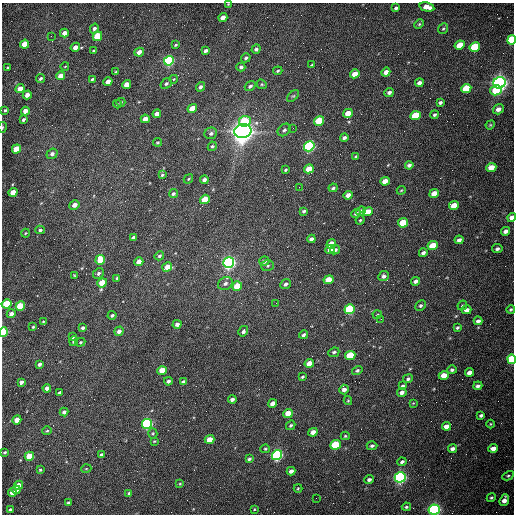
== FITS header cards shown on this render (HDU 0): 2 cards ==
NAXIS1  =                  512 /fastest changing axis
NAXIS2  =                  512 /next to fastest changing axis

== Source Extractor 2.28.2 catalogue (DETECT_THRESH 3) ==
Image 512 x 512 px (HDU 0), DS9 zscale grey, 1 PNG px = 1 image px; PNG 516 x 516 px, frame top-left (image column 1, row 512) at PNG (2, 3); each listed source drawn as its Kron ellipse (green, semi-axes under 4 px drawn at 4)
Background 1540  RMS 23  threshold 70.3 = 3 sigma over >= 5 px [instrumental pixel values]
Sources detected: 225; all 225 listed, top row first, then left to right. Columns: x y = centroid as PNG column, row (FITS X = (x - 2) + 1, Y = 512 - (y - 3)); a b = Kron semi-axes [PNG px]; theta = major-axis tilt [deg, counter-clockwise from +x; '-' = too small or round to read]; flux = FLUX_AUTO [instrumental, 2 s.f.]
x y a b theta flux
228 4 3 3 - 1.1e+03
427 7 7 4 -12 1.8e+04
396 8 4 3 - 3.8e+03
223 17 4 4 - 1.2e+04
419 24 5 4 - 2.0e+03
94 28 5 4 - 4.6e+03
443 29 6 4 51 2.2e+03
64 33 4 4 - 8.1e+03
51 36 2 2 - 1.4e+03
97 36 5 4 - 6.3e+04
512 40 5 4 - 1.2e+05
25 44 5 4 - 3.0e+04
175 45 4 2 - 1.7e+03
460 45 5 4 - 3.3e+04
75 47 5 4 - 1.1e+04
475 47 5 4 - 9.7e+04
256 49 5 4 - 3.8e+03
94 51 3 3 - 2.4e+03
206 51 4 3 - 4.5e+03
139 52 5 4 - 1.0e+04
246 58 5 4 - 2.9e+03
169 61 5 4 - 2.6e+05
312 65 4 3 - 1.5e+03
65 66 4 2 - 1.0e+03
241 67 4 4 - 3.1e+03
8 68 3 2 - 1.5e+03
116 71 4 2 - 1.2e+03
278 71 5 3 - 2.0e+03
386 72 4 4 - 7.7e+03
355 74 5 4 - 1.5e+04
61 76 4 4 - 1.8e+04
40 78 5 3 - 3.0e+03
92 79 4 3 - 2.3e+03
174 79 4 3 - 1.2e+03
108 82 4 4 - 1.6e+04
419 83 4 4 - 6.8e+03
499 83 6 5 - 1.0e+06
127 84 5 4 - 2.0e+04
166 84 6 4 34 3.0e+03
262 84 5 4 - 2.0e+03
250 86 6 4 37 4.3e+03
200 87 5 4 - 3.7e+03
466 88 5 4 - 5.5e+04
20 89 5 4 - 1.9e+04
496 90 6 5 - 4.5e+04
389 92 5 4 - 4.7e+03
27 95 4 4 - 9.2e+03
293 96 7 4 43 2.8e+03
121 102 4 3 - 1.4e+03
440 102 4 3 - 4.1e+03
117 104 4 3 - 1.7e+03
192 108 5 4 - 2.6e+04
498 109 5 4 - 8.6e+03
5 110 3 3 - 2.0e+03
25 111 4 4 - 1.2e+04
348 113 5 4 - 2.3e+04
157 114 4 4 - 9.4e+03
434 115 4 3 - 2.8e+03
415 116 5 4 - 6.2e+04
145 119 4 4 - 1.5e+04
23 120 4 3 - 3.2e+03
245 121 6 5 - 5.4e+04
319 121 5 4 - 6.9e+04
490 125 5 4 - 1.6e+03
2 127 5 3 - 1.5e+03
293 128 2 2 - 6.8e+02
284 130 7 5 43 4.1e+03
243 131 8 7 - 2.1e+06
211 133 6 5 - 4.1e+03
344 138 4 3 - 4.1e+03
158 142 4 3 - 1.6e+03
212 146 5 4 - 2.1e+03
309 146 5 5 - 3.5e+05
16 149 5 4 - 4.3e+04
52 154 6 5 - 5.1e+03
356 157 4 3 - 3.0e+03
409 165 4 4 - 4.0e+03
491 167 5 4 - 2.1e+04
309 169 5 4 - 2.3e+04
286 170 4 2 - 1.8e+03
162 175 4 4 - 2.2e+03
188 179 5 4 - 1.7e+03
204 180 4 4 - 4.6e+03
385 181 5 4 - 1.4e+04
299 187 2 2 - 9.3e+02
333 188 4 3 - 2.8e+03
401 190 4 3 - 1.6e+03
13 192 4 4 - 2.4e+04
434 193 5 4 - 1.8e+04
173 194 4 4 - 3.2e+03
348 195 5 4 - 1.2e+04
205 199 5 4 - 3.5e+04
74 205 5 4 - 9.0e+03
454 205 5 4 - 2.6e+04
304 211 4 3 - 2.7e+03
361 211 5 4 - 7.0e+03
368 212 5 4 - 2.2e+04
356 213 5 3 - 4.2e+03
512 217 4 4 - 9.9e+03
360 220 4 3 - 1.7e+03
403 223 5 4 - 6.7e+04
40 230 4 4 - 2.9e+03
505 231 4 3 - 6.9e+03
25 233 4 3 - 1.4e+03
133 238 4 3 - 5.6e+03
311 239 4 4 - 6.1e+03
459 240 4 3 - 5.8e+03
331 244 5 4 - 2.7e+04
433 246 5 4 - 4.9e+04
330 249 5 4 - 1.3e+04
497 249 5 4 - 4.2e+03
335 250 5 4 - 4.7e+03
423 253 4 3 - 5.2e+03
159 256 5 4 - 2.7e+03
100 260 5 4 - 4.5e+04
264 261 5 5 - 4.1e+03
139 262 4 4 - 1.5e+04
229 262 6 5 - 6.9e+05
268 266 6 5 - 2.7e+03
167 267 5 4 - 1.4e+04
98 273 6 5 - 3.8e+03
74 275 4 3 - 1.5e+03
383 276 5 5 - 5.1e+03
117 278 3 3 - 2.1e+03
328 280 5 4 - 2.9e+04
416 281 4 3 - 5.5e+03
102 283 5 4 - 4.1e+04
225 283 7 6 - 5.4e+03
286 284 6 4 39 4.7e+03
237 286 5 4 - 3.8e+04
276 303 2 2 - 1.0e+03
6 304 5 4 - 7.0e+04
462 305 5 4 - 2.0e+03
20 306 5 4 - 8.1e+04
420 306 5 4 - 3.5e+03
350 309 5 4 - 1.7e+05
511 309 4 4 - 2.2e+03
467 310 5 4 - 8.8e+03
11 314 4 4 - 6.2e+03
112 315 4 3 - 2.8e+03
377 315 5 3 - 1.4e+03
381 319 2 2 - 9.6e+02
478 321 4 3 - 4.5e+03
43 322 3 3 - 1.5e+03
177 324 4 4 - 5.3e+03
33 327 4 3 - 1.7e+03
83 328 4 3 - 3.7e+03
457 328 3 3 - 2.5e+03
119 331 5 4 - 6.4e+03
243 331 5 4 - 4.3e+03
4 332 5 4 - 1.4e+05
303 335 4 3 - 3.5e+03
73 337 4 3 - 1.5e+03
74 341 5 4 - 2.6e+03
80 342 5 4 - 1.7e+03
334 352 5 4 - 3.0e+03
350 355 5 4 - 6.7e+04
512 359 5 4 - 1.3e+05
309 363 5 4 - 1.6e+04
39 364 4 3 - 4.3e+03
357 370 5 4 - 3.0e+03
452 370 5 4 - 3.2e+03
162 371 5 4 - 3.5e+04
469 372 4 4 - 1.1e+04
444 375 5 4 - 1.9e+04
302 377 3 3 - 2.1e+03
408 379 5 4 - 3.5e+03
168 381 4 4 - 4.2e+03
21 382 4 3 - 5.5e+03
183 382 4 4 - 6.2e+03
402 386 4 3 - 3.0e+03
478 386 4 4 - 5.2e+03
47 388 4 4 - 7.2e+03
344 389 5 4 - 7.2e+03
402 392 5 4 - 6.5e+03
60 393 4 3 - 5.8e+03
232 399 4 3 - 5.0e+03
348 401 4 4 - 1.8e+03
272 403 4 4 - 7.8e+03
413 403 4 4 - 1.3e+03
64 412 4 4 - 4.8e+03
288 414 5 4 - 3.1e+04
481 415 4 3 - 3.0e+03
17 420 4 4 - 1.5e+04
147 424 5 5 - 3.5e+05
490 424 4 3 - 1.4e+03
291 425 5 4 - 2.5e+03
446 426 5 4 - 1.2e+04
47 431 5 4 - 2.1e+03
313 432 5 4 - 1.1e+04
153 433 5 4 - 2.1e+03
345 436 4 4 - 2.1e+03
210 439 5 4 - 2.3e+04
154 441 4 3 - 1.3e+03
336 445 5 4 - 1.1e+05
372 446 5 4 - 2.6e+03
493 448 5 4 - 1.0e+04
265 449 5 4 - 2.0e+03
452 449 4 3 - 5.5e+03
5 452 3 3 - 2.1e+03
101 455 4 3 - 5.5e+03
277 455 5 5 - 4.2e+05
29 456 5 4 - 5.0e+04
249 459 4 3 - 3.2e+03
402 462 4 3 - 3.9e+03
86 469 5 3 - 1.2e+03
40 470 4 4 - 1.8e+03
291 471 4 4 - 6.3e+03
508 476 6 4 27 2.4e+03
400 477 5 5 - 5.7e+05
369 480 5 4 - 4.2e+03
180 484 4 3 - 1.3e+03
18 485 5 4 - 1.6e+04
298 488 4 4 - 1.6e+03
16 490 4 4 - 1.4e+04
12 492 4 4 - 8.8e+03
129 493 4 3 - 3.0e+03
316 498 2 2 - 3.4e+03
491 498 5 4 - 2.4e+03
504 500 6 4 68 9.1e+03
68 503 4 3 - 2.5e+03
406 507 4 3 - 2.2e+03
254 509 3 3 - 1.3e+03
10 510 4 3 - 5.5e+03
434 510 5 5 - 6.3e+05
At the frame edge (FLAGS 8, measured only in part): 7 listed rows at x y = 228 4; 512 40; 2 127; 512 217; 4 332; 512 359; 434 510